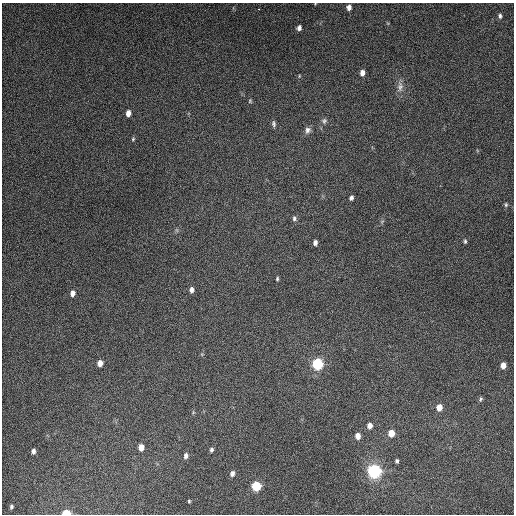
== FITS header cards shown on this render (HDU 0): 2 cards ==
NAXIS1  =                  512
NAXIS2  =                  512

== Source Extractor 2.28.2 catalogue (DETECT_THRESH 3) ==
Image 512 x 512 px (HDU 0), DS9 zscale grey, 1 PNG px = 1 image px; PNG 516 x 516 px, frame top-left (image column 1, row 512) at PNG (2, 3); no overlay
Background 5100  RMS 310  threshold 942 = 3 sigma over >= 5 px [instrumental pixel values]
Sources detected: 42; all 42 listed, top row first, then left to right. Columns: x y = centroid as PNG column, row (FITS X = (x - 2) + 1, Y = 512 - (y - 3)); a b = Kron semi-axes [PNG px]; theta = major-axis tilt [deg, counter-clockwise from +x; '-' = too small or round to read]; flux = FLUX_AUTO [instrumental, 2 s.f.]
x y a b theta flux
315 4 4 2 - 1.4e+04
349 7 5 5 - 9.8e+04
258 9 2 2 - 1.5e+04
500 16 6 5 - 4.8e+04
299 28 5 4 - 7.9e+04
362 73 5 4 - 1.2e+05
299 76 5 3 - 1.8e+04
400 87 15 8 87 1.4e+05
250 101 6 5 - 2.8e+04
128 113 5 4 - 1.4e+05
324 121 8 7 - 5.9e+04
274 124 9 5 -84 5.2e+04
308 130 9 7 70 8.9e+04
133 139 6 4 49 2.8e+04
351 198 5 4 - 5.6e+04
506 205 6 4 89 3.2e+04
294 218 7 6 - 5.3e+04
382 221 6 4 19 2.7e+04
465 241 6 4 -90 3.2e+04
315 242 5 4 - 7.6e+04
277 279 4 3 - 3.0e+04
192 290 6 5 - 8.5e+04
72 293 7 5 76 1.0e+05
100 363 5 5 - 1.5e+05
317 364 8 8 - 1.1e+06
503 365 5 5 - 1.6e+05
480 399 6 4 65 3.5e+04
439 407 7 6 - 1.9e+05
370 426 6 5 - 1.2e+05
391 433 7 6 - 2.4e+05
358 436 6 5 - 1.3e+05
141 447 6 5 - 1.8e+05
211 450 5 4 - 4.8e+04
33 451 5 4 - 7.1e+04
186 456 6 5 - 7.2e+04
397 461 4 3 - 3.9e+04
374 471 10 10 - 1.7e+06
232 473 7 5 72 6.8e+04
256 486 7 6 - 6.9e+05
189 501 3 3 - 2.2e+04
11 507 3 3 - 3.5e+04
66 513 6 4 0 3.8e+05
At the frame edge (FLAGS 8, measured only in part): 2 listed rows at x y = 315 4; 66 513